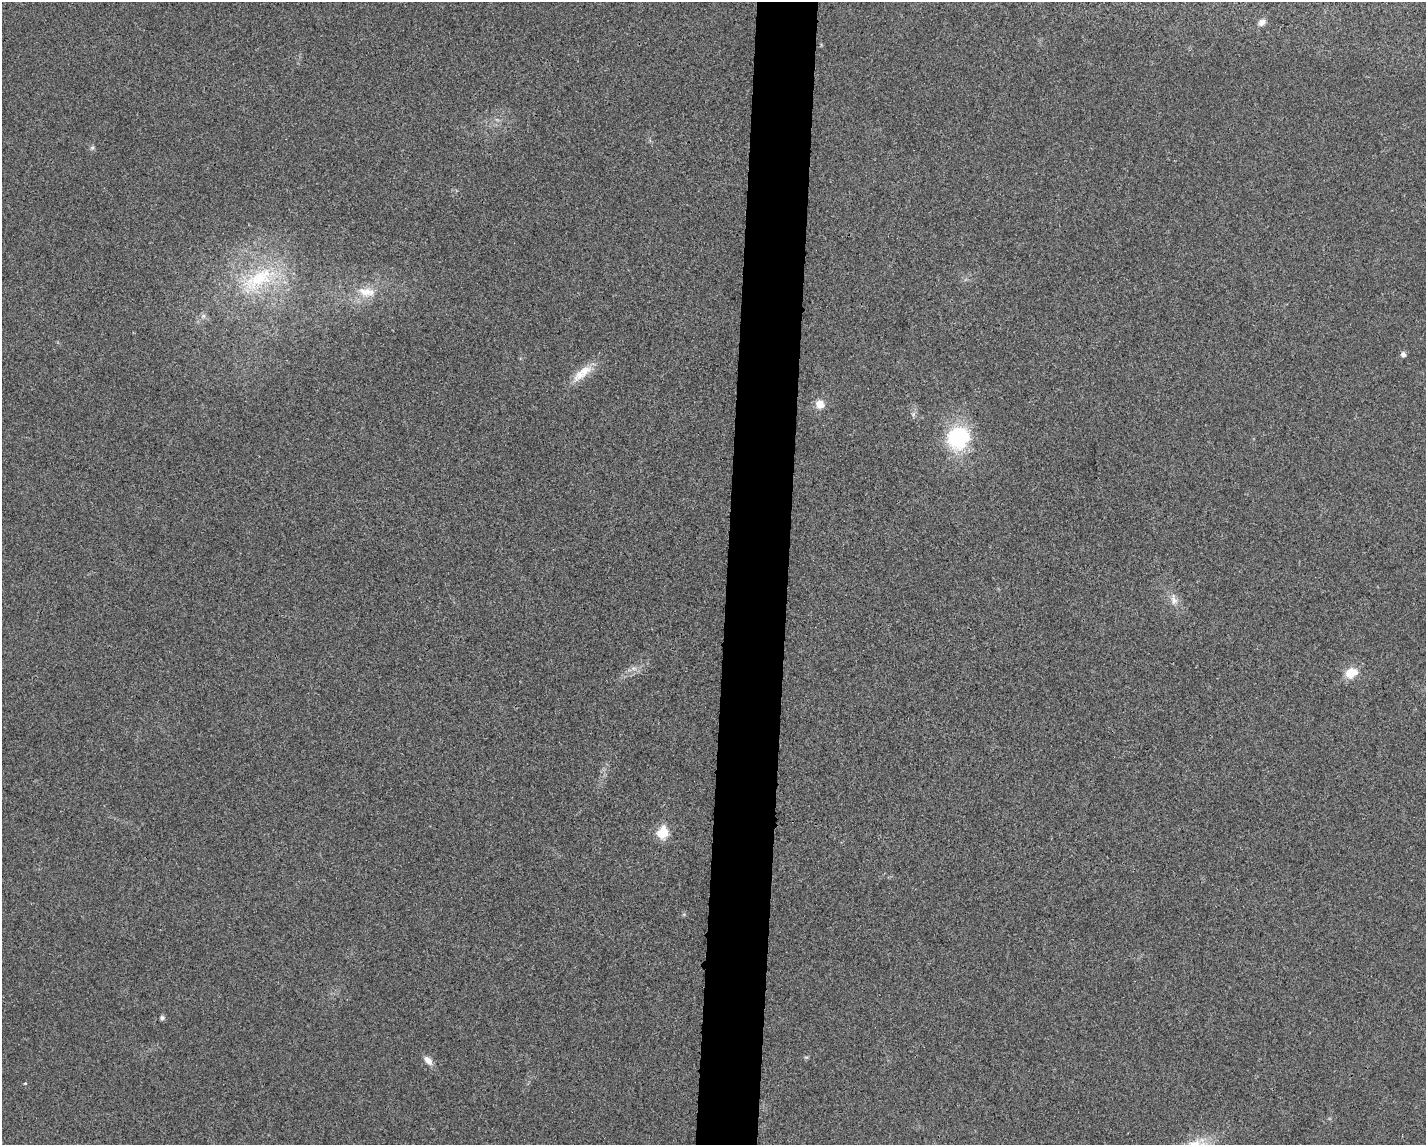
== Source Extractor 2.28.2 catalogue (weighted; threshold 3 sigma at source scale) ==
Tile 8 of 3 x 4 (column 2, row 3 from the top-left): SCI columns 1533-2956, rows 1148-2290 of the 4599 x 4579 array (HDU 1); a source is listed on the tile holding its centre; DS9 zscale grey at full resolution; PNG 1428 x 1147 px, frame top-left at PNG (2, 2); no overlay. Shown black and unused: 4% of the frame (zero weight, under 3 of 4 exposures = <1% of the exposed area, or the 3 px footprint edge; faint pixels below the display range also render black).
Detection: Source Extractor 2.28.2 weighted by HDU 2 'WHT'; one run over the whole footprint, this tile lists its part. Background 0.0249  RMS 0.006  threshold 0.0268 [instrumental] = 3 sigma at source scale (4.5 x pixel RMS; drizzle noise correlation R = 1.50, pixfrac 1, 0.05/0.05 arcsec/px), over >= 5 px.
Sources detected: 13; all 13 listed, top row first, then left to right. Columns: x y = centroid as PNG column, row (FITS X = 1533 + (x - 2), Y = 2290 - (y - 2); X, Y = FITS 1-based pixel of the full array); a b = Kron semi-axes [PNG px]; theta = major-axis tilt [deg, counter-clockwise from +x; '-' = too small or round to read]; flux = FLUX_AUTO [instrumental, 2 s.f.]
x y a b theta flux
1262 22 10 7 42 2.8
92 147 6 4 1 0.94
259 279 51 21 31 40
366 292 26 11 -9 9.9
1403 354 5 5 - 2.2
580 374 24 12 36 9.4
820 404 9 9 - 5.6
958 438 27 24 28 43
1174 600 16 8 -76 4.4
1351 673 14 11 27 9
663 833 6 6 - 30
162 1018 6 6 - 1.2
428 1060 13 7 -46 3.4